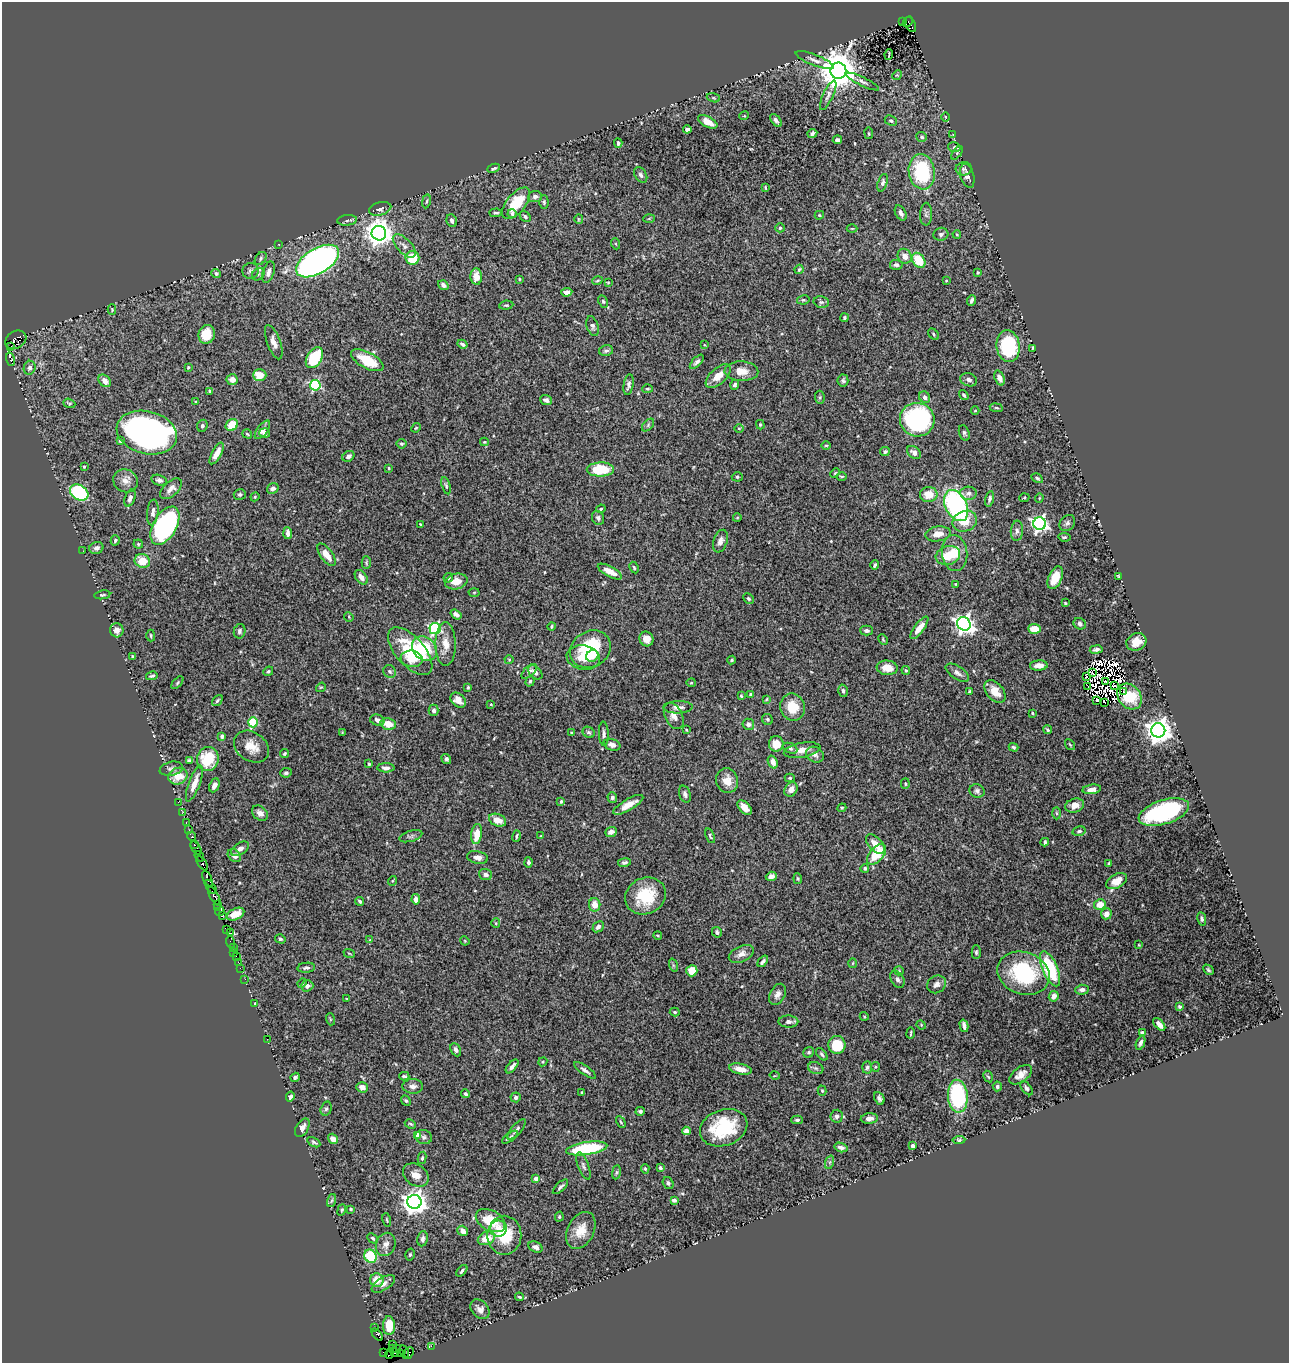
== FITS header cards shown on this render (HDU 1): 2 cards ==
NAXIS1  =                 1287
NAXIS2  =                 1361

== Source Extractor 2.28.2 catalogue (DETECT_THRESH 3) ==
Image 1287 x 1361 px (HDU 1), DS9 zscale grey, 1 PNG px = 1 image px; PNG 1291 x 1365 px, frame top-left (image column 1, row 1361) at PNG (2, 2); each listed source drawn as its Kron ellipse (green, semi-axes under 4 px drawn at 4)
Background 1.48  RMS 0.019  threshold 0.0568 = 3 sigma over >= 5 px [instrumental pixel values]
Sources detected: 536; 13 with non-positive FLUX_AUTO (blend fragments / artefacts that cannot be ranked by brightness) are neither listed nor drawn; of the other 523, the 500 brightest by FLUX_AUTO listed and drawn (23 fainter detections omitted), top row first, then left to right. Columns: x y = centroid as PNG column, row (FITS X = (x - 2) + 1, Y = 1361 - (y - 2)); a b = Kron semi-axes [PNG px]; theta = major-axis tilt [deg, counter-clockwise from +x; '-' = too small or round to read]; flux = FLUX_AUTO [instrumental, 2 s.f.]
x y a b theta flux
902 22 2 2 - 53
908 22 6 3 44 650
910 25 8 5 -63 550
889 54 5 2 - 1.1
815 60 20 5 -21 6.6
838 71 8 8 - 3900
897 75 5 4 - 1.4
862 81 18 4 -26 4.5
828 95 16 5 65 5.1
713 98 7 4 -19 1.6
744 116 5 3 - 0.97
945 117 5 3 - 1.1
776 120 7 4 -53 3.9
891 121 6 4 -25 2.5
708 122 11 5 -28 13
687 129 4 4 - 4.3
812 133 5 3 - 2.7
869 133 5 3 - 1.2
953 134 3 2 - 1.1
922 137 5 5 - 2.8
837 140 4 3 - 4.1
618 143 5 3 - 2.2
954 147 6 5 - 2.1
957 153 8 4 55 1.8
494 168 6 4 23 3.2
964 169 8 6 9 3.2
922 172 18 13 -82 94
641 175 8 5 -57 3.8
967 176 12 6 -74 5.8
882 183 9 5 73 3.4
765 187 3 2 - 1.4
535 197 7 5 3 5
426 201 7 3 80 1.6
544 202 6 4 -89 2.1
516 203 19 9 51 45
380 209 11 6 15 5.7
496 213 6 3 3 2.2
901 213 8 5 -61 4.6
512 214 4 4 - 2.7
926 214 11 6 89 3.9
819 215 5 4 - 1.2
525 217 6 4 -46 3
579 219 5 4 - 1.4
649 219 6 4 2 1.3
347 220 10 5 6 3.9
452 221 6 5 - 4.2
780 228 5 4 - 2.6
852 229 5 3 - 1.1
379 233 7 7 - 1400
941 234 7 6 - 3.7
957 234 4 3 - 1.3
278 244 2 2 - 10
616 244 5 3 - 1.3
404 246 14 7 -46 8.2
905 256 8 6 -56 9.1
412 258 7 7 - 36
261 259 7 5 54 2.7
919 260 8 6 -54 39
317 261 24 12 31 710
896 265 6 5 - 3.8
799 269 5 3 - 1.7
250 271 8 8 - 4.2
268 272 11 5 73 6.5
216 273 5 4 - 2.4
978 273 3 3 - 1.3
258 274 7 5 44 2.3
476 276 8 5 -87 14
519 279 3 2 - 1.1
597 281 5 3 - 1.5
946 281 3 3 - 1.2
608 283 4 4 - 1.1
443 285 5 4 - 4.9
567 292 5 4 - 6.1
803 300 6 4 10 1.7
971 300 5 3 - 3
603 301 6 4 -63 1.9
821 302 8 5 -12 3.1
506 305 7 4 6 1.8
112 310 5 4 - 1.6
844 318 4 4 - 2
593 326 10 5 -73 3.6
207 334 9 8 - 29
934 334 6 4 -47 2.2
16 340 11 8 32 720
274 342 18 6 -70 10
462 344 5 3 - 3.4
704 345 3 3 - 1
1008 346 16 11 -83 110
10 347 4 3 - 24000
1033 348 3 2 - 1.4
606 351 7 5 14 3.3
314 358 11 7 58 64
10 359 7 3 -75 190
367 360 18 8 -28 39
697 362 9 4 45 4
188 367 4 3 - 1.5
30 368 7 6 - 4.6
741 371 17 10 -2 14
260 375 6 5 - 24
718 376 15 8 42 15
999 378 8 5 -68 6.1
232 380 6 5 - 7.6
843 380 6 5 - 2.8
969 380 8 6 -16 5.2
105 381 7 5 -47 9.2
315 385 5 5 - 140
629 385 10 5 81 4
735 385 5 4 - 2.6
648 389 5 4 - 1.7
210 391 4 3 - 2.1
964 395 5 4 - 2
820 397 6 4 -85 2
925 397 6 5 - 4
546 400 6 5 - 3.6
196 401 3 2 - 1.1
69 403 6 4 -21 1.9
996 408 6 3 -9 1.6
975 411 4 3 - 1.1
917 420 17 16 - 220
232 425 6 5 - 28
648 425 7 4 47 2.5
760 425 5 4 - 1.4
202 426 6 5 - 3.2
416 428 5 4 - 1.5
739 428 5 3 - 1.2
262 430 11 5 54 5.6
147 433 31 21 -14 570
265 433 5 5 - 4.3
964 433 8 5 -72 2.7
247 434 5 3 - 1.5
120 441 3 3 - 3.4
484 442 4 4 - 1.4
401 444 5 5 - 2.4
826 445 5 3 - 1.2
885 452 5 4 - 2.8
914 452 8 5 -43 5.9
217 453 12 4 61 11
348 456 6 5 - 3.8
84 467 3 3 - 1.3
389 468 3 3 - 1.5
600 469 13 7 1 52
835 473 5 3 - 1.3
842 476 5 2 - 1.2
737 477 5 4 - 1.9
1037 478 6 3 -29 2.2
159 480 8 5 -15 3.8
125 481 12 11 - 10
446 486 9 4 -74 2.3
273 488 6 5 - 6.7
171 489 13 7 42 7.3
79 493 10 7 -31 120
968 493 8 6 -4 4.1
240 494 6 5 - 2.8
929 494 9 7 4 20
255 497 5 4 - 1.3
130 498 9 5 69 4.9
1024 498 5 3 - 1.2
1039 498 4 4 - 1.3
989 499 8 4 78 3.1
956 505 16 10 -63 240
601 509 5 3 - 1.7
153 512 13 5 84 6.1
598 518 7 6 - 3.1
737 518 4 3 - 1
965 521 12 10 24 22
1067 523 9 7 48 3.9
1040 524 6 6 - 470
421 525 4 3 - 1.6
165 526 21 11 61 240
1017 531 10 6 85 4.2
288 533 6 4 -84 5.5
938 534 13 7 8 11
1064 537 6 4 -6 2
115 540 5 4 - 2.2
720 541 12 7 71 6.2
138 544 4 4 - 1.7
96 548 7 6 - 5.3
83 551 2 2 - 2.7
955 553 18 12 -84 22
326 555 13 6 -53 15
948 555 12 9 15 29
142 561 8 6 -19 25
366 563 6 4 -89 1.9
875 565 4 3 - 2.2
634 567 6 4 -63 1.9
610 572 13 5 -28 13
1118 576 4 2 - 1.3
361 577 8 5 -52 8.3
448 578 5 4 - 2.3
1055 578 12 6 65 21
456 581 11 8 13 15
956 584 3 2 - 1.1
474 592 5 3 - 1
102 595 8 4 9 1.9
749 599 6 4 -44 2.4
1065 603 3 2 - 1.1
456 614 6 4 -36 5.8
349 617 5 4 - 1.2
964 624 7 6 - 720
1080 624 6 5 - 3.9
551 626 4 3 - 1.5
435 628 5 5 - 170
919 628 13 5 53 13
1034 629 6 5 - 22
117 630 7 6 - 8.3
866 630 6 5 - 3.2
240 631 7 5 78 3.1
151 636 6 4 -88 1.8
646 639 7 7 - 12
883 640 6 3 -64 1.4
1136 642 10 8 25 14
446 644 22 10 -89 17
424 649 14 11 -44 63
590 649 21 18 32 81
1096 649 6 4 8 3
410 651 29 14 -48 66
133 656 3 2 - 1.4
592 656 6 5 - 10
583 657 17 12 -10 23
412 659 11 8 -8 13
509 660 4 4 - 1.4
732 660 4 3 - 1.7
1039 665 9 5 3 9
887 668 10 7 -5 15
906 670 4 4 - 1.8
268 671 5 4 - 1.9
529 671 9 5 42 3.6
390 672 7 6 - 3
535 672 8 5 -44 5.4
1092 672 3 2 - 2.1
957 673 13 6 -34 6
152 676 6 3 11 2.3
1086 677 3 2 - 1.1
530 681 5 4 - 2.2
1106 682 4 2 - 1.3
177 683 7 4 46 1.9
691 683 4 4 - 1.5
1088 686 3 2 - 4.1
1115 686 3 2 - 2.7
321 687 5 4 - 1.4
468 687 3 3 - 1.6
843 691 6 5 - 3.1
969 691 3 3 - 1.5
995 692 13 8 -49 19
1124 692 3 2 - 1.5
751 694 4 3 - 1.9
741 696 4 3 - 1.3
1129 696 14 11 -52 27
766 699 4 3 - 1.1
458 700 9 6 -41 10
1097 700 2 2 - 3.2
217 701 6 4 51 2
1104 702 3 2 - 1.3
491 704 4 3 - 1
678 707 15 6 1 7.8
793 707 14 12 -70 27
434 710 5 5 - 3.5
1033 713 3 2 - 1.4
674 716 14 8 -64 10
767 719 6 5 - 2.3
377 720 7 5 -17 5.7
253 722 5 4 - 77
388 724 8 5 -14 17
748 724 6 5 - 4.8
686 730 3 3 - 1.2
1048 730 4 3 - 1.9
1158 730 7 7 - 1500
589 732 6 5 - 2.7
342 733 4 2 - 1
571 733 3 3 - 1.2
604 734 12 5 -87 4.2
222 736 4 3 - 2.3
776 744 8 7 - 19
612 745 8 5 -18 7.7
1070 745 6 3 -54 1.2
251 747 19 14 -35 19
1014 747 5 4 - 2
790 748 7 5 -24 3
802 750 18 7 10 11
284 754 4 3 - 2.2
815 755 9 7 -33 6.5
208 759 12 10 72 49
446 759 5 4 - 2.9
189 761 4 3 - 2.7
773 762 7 4 -69 8.5
369 764 3 3 - 1.6
386 768 8 4 0 4.9
171 769 12 7 12 5.1
286 773 6 4 6 3
178 776 10 8 23 23
790 778 5 4 - 1.8
727 781 12 11 - 15
194 783 19 5 69 15
905 784 5 4 - 1.7
214 785 7 5 65 7.4
791 789 7 6 - 8.3
1092 789 9 4 8 7.5
977 791 8 6 -25 3.6
685 794 9 5 -71 4.5
612 797 5 5 - 3.9
561 801 3 3 - 1.7
178 802 3 2 - 14
628 805 17 5 30 15
1075 805 9 7 17 11
745 808 9 5 -48 10
842 808 4 4 - 1.6
1164 812 26 12 18 170
182 813 3 2 - 38
260 813 9 6 -39 6.7
1056 813 6 4 -88 1.9
498 820 9 6 -22 14
186 823 3 2 - 91
189 830 2 2 - 13
1079 831 7 4 13 3
611 832 6 4 21 5.7
477 834 10 5 82 19
192 836 5 3 - 180
411 836 12 5 16 3.5
516 836 6 3 75 2.3
541 836 3 3 - 1.1
710 836 8 4 -70 2.2
1045 842 4 3 - 2.5
875 844 12 6 -47 14
194 845 3 3 - 85
196 848 7 3 -53 170
240 849 10 6 33 5.7
876 854 12 7 48 39
199 856 6 3 -52 110
234 856 7 5 -42 4.1
477 857 10 6 -10 6
528 862 5 4 - 2.8
625 862 6 4 10 2.8
202 863 8 3 -55 220
1109 863 3 3 - 1.3
865 868 4 4 - 2.3
486 874 7 5 -19 4.5
771 876 5 4 - 6.3
207 879 8 3 -64 250
798 879 5 3 - 1.4
392 881 5 3 - 1.1
1117 881 11 7 29 16
211 887 8 3 -53 100
214 896 10 3 -61 560
645 896 21 18 26 54
416 899 5 4 - 8.2
360 901 4 4 - 2.8
217 904 4 2 - 83
1100 904 6 5 - 13
595 905 7 5 -80 12
218 908 2 2 - 19
220 912 5 2 - 54
236 914 9 5 26 12
1106 914 5 5 - 9.1
222 915 3 3 - 76
1202 919 7 4 -79 2.8
496 923 5 4 - 1.5
598 927 6 5 - 4.6
226 930 4 3 - 66
717 932 5 5 - 2.8
230 933 4 2 - 79
658 935 4 3 - 1.4
280 939 5 4 - 2.5
370 940 4 3 - 1
465 941 5 3 - 1.2
230 942 6 2 -72 43
1139 945 4 3 - 0.97
233 947 3 2 - 30
234 952 2 2 - 39
976 952 7 4 -90 2
349 953 6 3 -20 1.2
741 954 13 8 25 9.1
236 956 2 2 - 54
763 961 6 3 51 3.3
238 962 3 2 - 34
853 963 5 3 - 1.3
673 965 7 4 -72 1.9
240 968 2 2 - 44
306 968 9 5 5 3.2
1050 969 19 7 -67 82
1208 970 6 3 -45 2.1
692 971 5 5 - 17
899 971 5 4 - 1.4
1023 973 27 21 -19 110
245 979 2 2 - 27
897 979 9 6 -60 4.6
302 983 5 4 - 1.8
937 984 10 8 34 6.4
307 986 6 5 - 4.9
1082 990 7 5 3 4.8
778 994 11 7 61 7.2
1054 996 5 5 - 7.5
347 999 4 2 - 1.1
255 1003 4 3 - 1.4
1180 1006 4 4 - 2
675 1012 5 4 - 1.7
864 1016 5 3 - 1
330 1019 6 4 -72 1.4
788 1022 10 6 -1 5.3
1159 1024 7 4 -47 8.4
921 1025 5 4 - 1.3
964 1026 6 3 -76 5.6
911 1033 5 2 - 1.6
1142 1033 4 4 - 3.6
267 1039 2 2 - 33
1141 1043 7 4 69 3.3
837 1045 9 8 - 40
456 1050 7 5 -64 4.8
809 1052 6 5 - 2.3
822 1054 7 4 -49 2.4
543 1062 5 4 - 1.4
512 1066 8 4 49 5.4
867 1067 6 5 - 2.5
875 1067 5 4 - 1.6
816 1068 8 5 -20 3.1
740 1069 11 5 -12 12
585 1070 13 4 -35 4.4
1021 1075 13 7 37 11
404 1076 5 3 - 1.9
775 1076 5 3 - 1.2
295 1077 5 4 - 2.8
988 1077 6 4 -60 1.8
413 1086 10 7 -2 6.3
997 1086 5 4 - 2.6
362 1087 6 5 - 9.7
1026 1088 8 4 -53 2.9
822 1091 5 4 - 1.7
582 1092 4 3 - 1.2
466 1094 4 4 - 2.4
958 1096 16 10 -87 130
290 1097 5 4 - 3
516 1097 5 5 - 3.7
879 1098 7 5 -64 3.6
406 1100 6 4 -47 1.9
326 1109 7 5 73 2.4
640 1111 5 4 - 2.9
837 1116 6 6 - 3.9
869 1118 8 5 5 6.4
797 1120 5 4 - 2.2
621 1122 6 4 -60 1.7
410 1124 6 4 -27 1.9
302 1128 10 6 59 7.5
724 1128 24 18 20 80
516 1129 13 5 49 4.7
686 1131 4 4 - 6.7
417 1135 4 4 - 15
424 1137 8 7 - 3.6
510 1137 9 3 35 2.3
333 1139 5 4 - 9.5
959 1140 6 4 5 2.2
314 1142 7 3 -30 2.5
913 1146 4 4 - 4.1
841 1147 7 4 -15 5.1
587 1148 21 6 8 99
422 1158 6 4 80 2
830 1162 7 4 71 2.4
583 1166 14 5 -69 4.4
660 1168 4 3 - 2.6
645 1169 5 4 - 2
616 1172 7 3 81 1.8
416 1175 14 10 -35 13
536 1179 4 4 - 6.8
668 1183 6 5 - 2.8
560 1187 9 4 43 3.2
332 1200 6 3 71 1.4
674 1200 4 4 - 3.9
414 1202 7 7 - 1300
351 1209 4 4 - 2
342 1210 6 3 69 1.7
559 1217 5 4 - 1.8
387 1220 7 3 -77 1.5
490 1221 16 10 -28 37
498 1228 8 8 - 7.5
581 1230 19 13 62 22
463 1231 5 4 - 8.5
504 1235 19 17 90 45
373 1238 6 4 -44 2
486 1238 9 6 25 21
422 1239 7 5 82 3.8
386 1244 12 9 68 8.2
535 1247 7 5 -27 5.4
410 1254 6 4 74 2.1
370 1256 7 6 - 67
462 1271 7 3 48 2.8
377 1280 7 6 - 18
383 1284 13 6 32 6.5
519 1297 4 3 - 1.6
480 1309 11 8 -47 7.2
389 1326 9 6 -89 27
374 1328 3 2 - 37
377 1335 7 3 -52 180
392 1344 3 3 - 51
431 1346 2 2 - 21
392 1348 3 2 - 31
396 1348 3 2 - 560
383 1352 3 3 - 33
404 1352 7 3 -75 94
395 1353 3 2 - 230
400 1353 2 2 - 30
409 1353 6 3 73 140
390 1354 5 2 - 120
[23 fainter detections neither listed nor drawn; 13 non-positive-flux detections neither listed nor drawn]